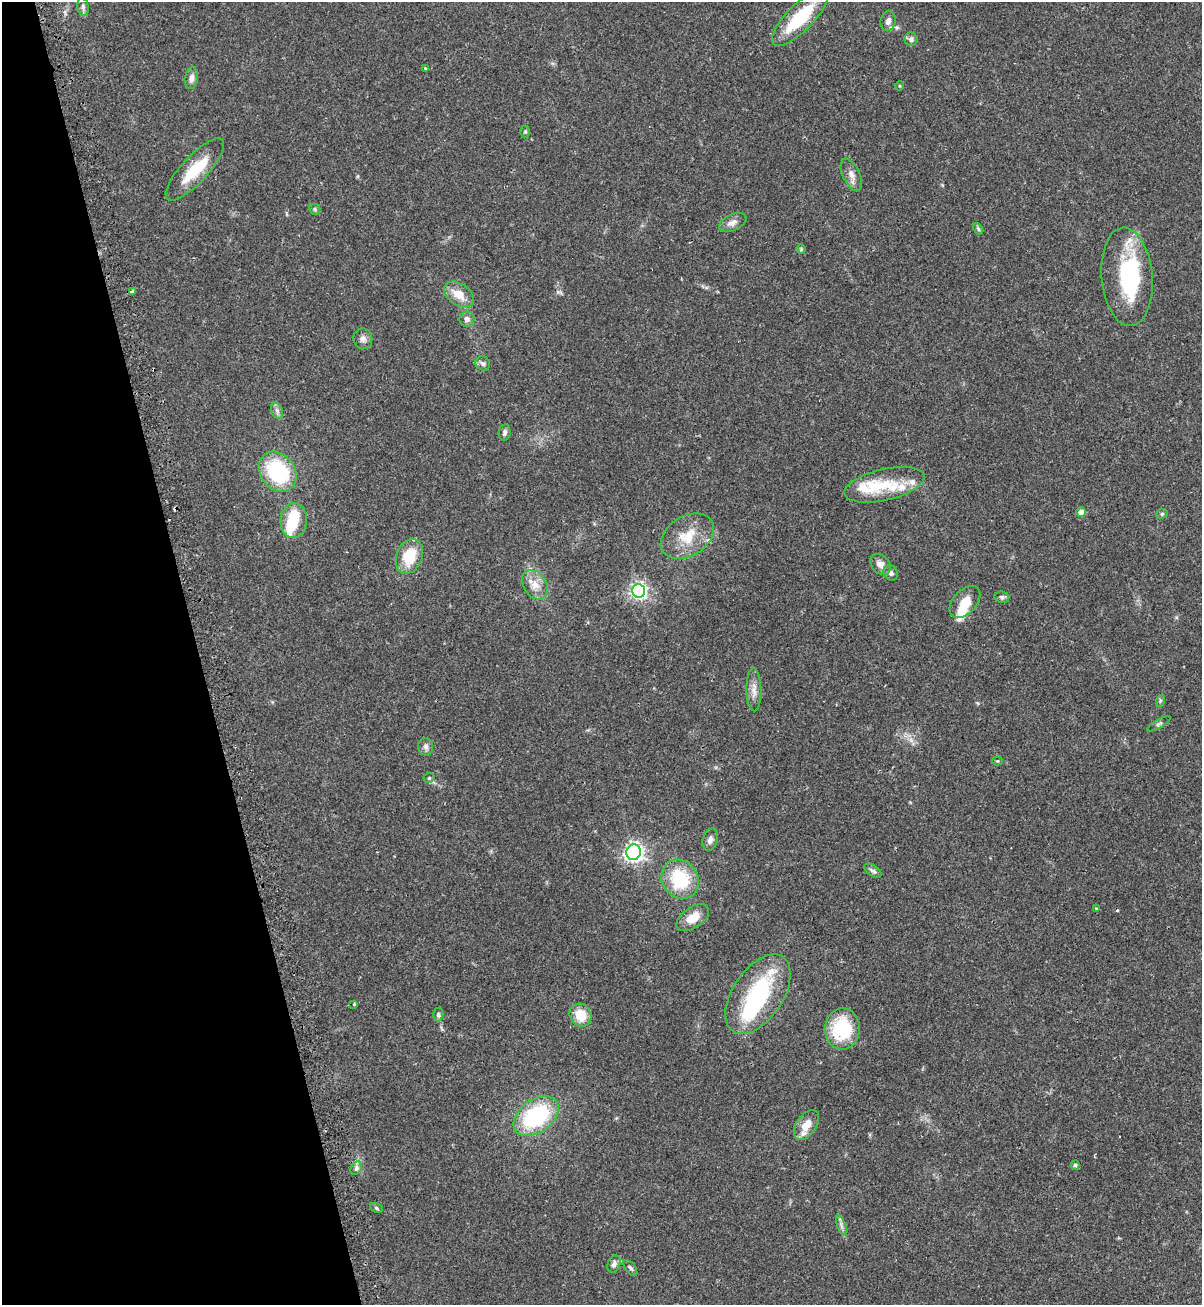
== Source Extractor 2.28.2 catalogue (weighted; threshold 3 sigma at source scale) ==
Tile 5 of 4 x 4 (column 1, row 2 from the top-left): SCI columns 177-1376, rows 2627-3929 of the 5325 x 5272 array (HDU 1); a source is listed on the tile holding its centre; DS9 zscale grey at full resolution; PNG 1204 x 1307 px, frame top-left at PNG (2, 2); each listed source drawn as its Kron ellipse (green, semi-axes under 4 px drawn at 4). Shown black and unused: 16% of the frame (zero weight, under 2 of 3 exposures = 2% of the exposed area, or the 3 px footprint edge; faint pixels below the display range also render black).
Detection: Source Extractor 2.28.2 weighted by HDU 2 'WHT'; one run over the whole footprint, this tile lists its part. Background 0.0391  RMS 0.0043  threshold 0.0196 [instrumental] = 3 sigma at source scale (4.5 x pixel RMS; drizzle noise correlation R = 1.50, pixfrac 1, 0.05/0.05 arcsec/px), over >= 5 px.
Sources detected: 77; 4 inside a brighter object's white glare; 2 cosmic-ray / hot-pixel residue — neither listed nor drawn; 11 inside a brighter listed object's ellipse — not listed separately; the other 60 listed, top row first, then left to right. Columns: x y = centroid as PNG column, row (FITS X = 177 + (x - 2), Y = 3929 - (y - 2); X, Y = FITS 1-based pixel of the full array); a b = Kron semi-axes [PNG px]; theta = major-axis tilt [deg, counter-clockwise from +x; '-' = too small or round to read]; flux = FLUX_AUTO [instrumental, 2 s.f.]
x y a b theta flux
83 7 9 5 -81 1.3
800 18 37 13 45 25
888 21 10 7 76 2.2
911 39 7 6 - 1.5
425 69 4 3 - 0.65
191 78 11 6 80 2.3
899 86 5 3 - 0.39
525 131 6 5 - 0.63
195 169 40 13 47 15
851 175 17 8 -65 3.3
315 209 6 5 - 0.64
733 222 15 8 26 2.7
978 229 6 4 -61 0.71
801 249 5 5 - 0.6
1127 277 49 25 -85 45
132 291 4 3 - 1.3
459 294 16 10 -33 6.6
467 319 7 7 - 2
363 339 10 9 - 1.9
483 363 7 6 - 1.4
277 411 9 5 -66 1.4
505 432 8 5 82 1.3
278 472 22 17 -53 36
884 485 41 15 13 15
1081 512 4 4 - 4.8
1162 514 6 4 22 0.75
294 521 17 13 86 8.7
687 536 29 20 32 13
409 556 18 13 69 14
880 564 12 9 -47 3
891 573 8 7 - 1.4
535 585 16 11 -57 5.4
639 591 7 6 - 160
1002 597 7 5 -9 1.1
965 602 19 11 47 6.9
754 690 21 7 -89 3.4
1160 701 6 4 72 0.66
1159 724 13 3 30 0.83
426 747 9 7 -81 1.6
997 761 5 4 - 0.47
429 778 5 5 - 0.7
710 840 11 7 73 2
634 852 8 7 - 210
873 871 9 5 -35 1.3
680 879 20 17 -53 23
1096 908 3 3 - 0.55
693 918 18 10 34 7.9
758 994 45 25 56 43
354 1004 4 3 - 0.5
438 1014 7 5 88 0.99
581 1015 12 10 -56 9.1
842 1029 20 17 85 25
536 1116 25 16 36 43
806 1125 16 10 54 6.3
1075 1165 4 4 - 0.69
356 1168 7 5 60 1.2
376 1208 6 4 -29 0.66
841 1226 10 3 -69 1.2
614 1264 9 6 70 1.8
630 1268 9 5 -52 1